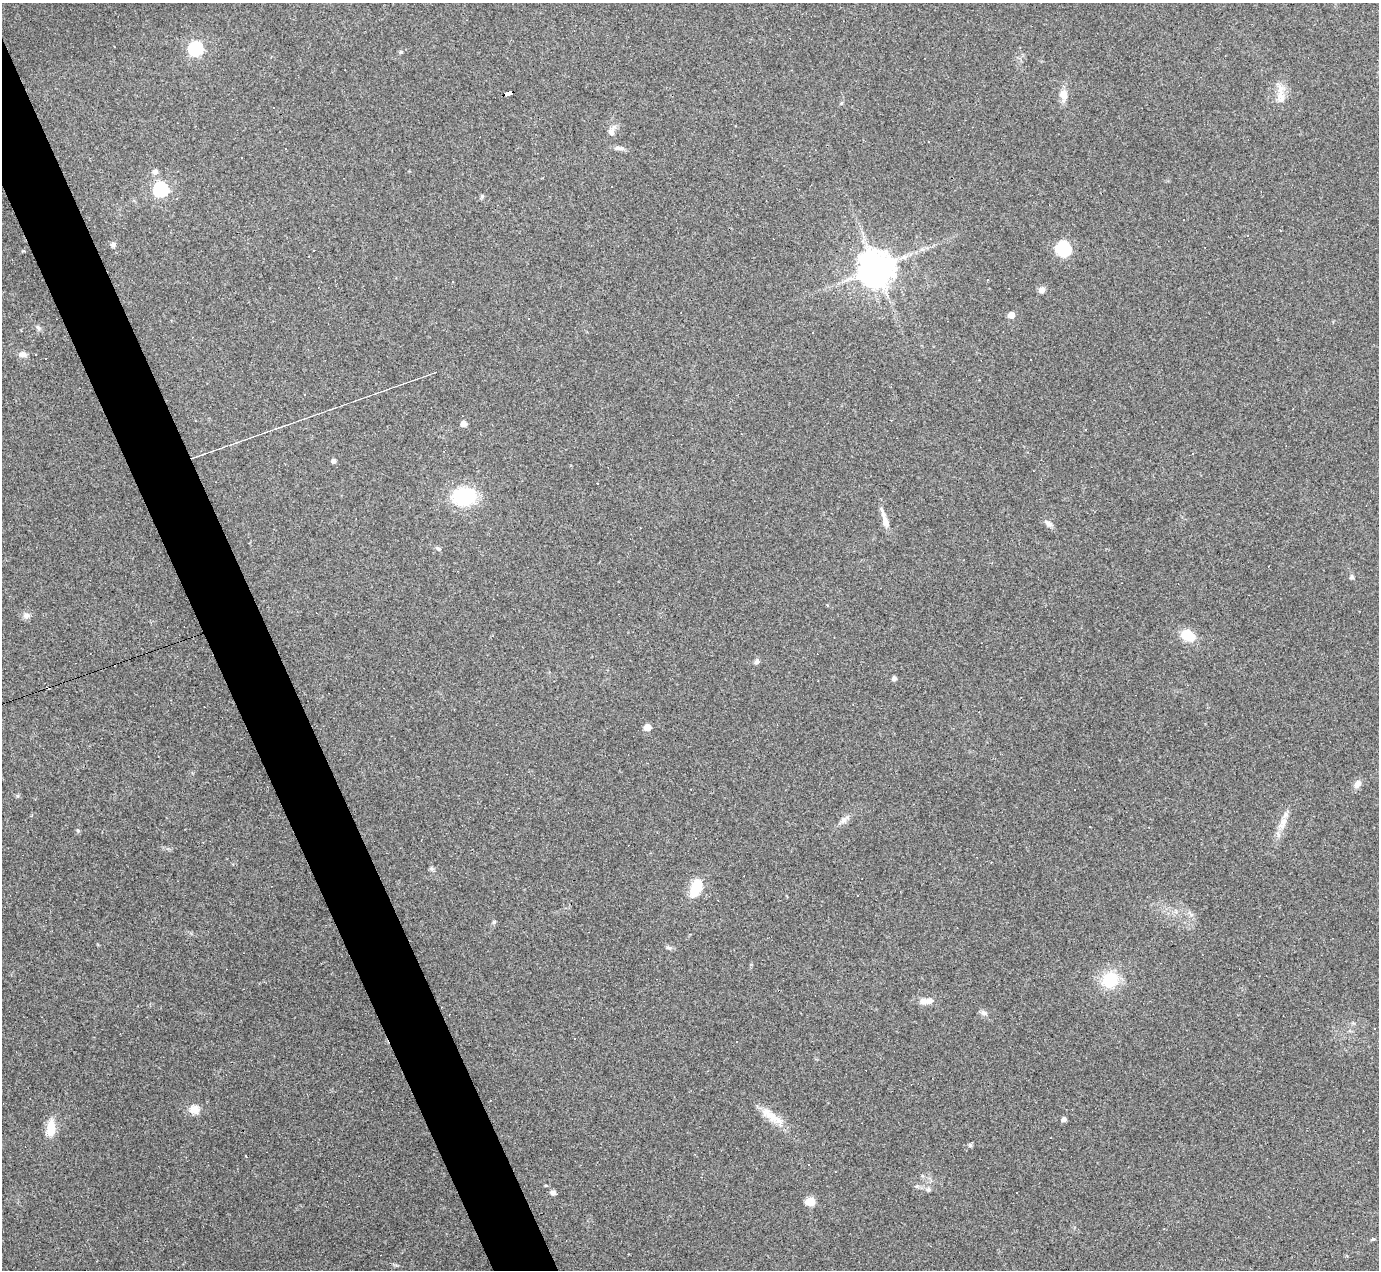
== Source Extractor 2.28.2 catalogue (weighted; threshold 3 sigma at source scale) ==
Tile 11 of 4 x 4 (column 3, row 3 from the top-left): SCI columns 2755-4131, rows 1545-2812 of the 5508 x 5495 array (HDU 1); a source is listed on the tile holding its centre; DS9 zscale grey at full resolution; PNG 1381 x 1272 px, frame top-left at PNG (2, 3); no overlay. Shown black and unused: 4% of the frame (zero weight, under 3 of 4 exposures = <1% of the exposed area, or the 3 px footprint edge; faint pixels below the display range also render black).
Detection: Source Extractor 2.28.2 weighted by HDU 2 'WHT'; one run over the whole footprint, this tile lists its part. Background 0.232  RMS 0.0082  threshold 0.0367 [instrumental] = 3 sigma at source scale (4.5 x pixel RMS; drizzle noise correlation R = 1.50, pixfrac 1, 0.05/0.05 arcsec/px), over >= 5 px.
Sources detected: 84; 29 cosmic-ray / hot-pixel residue — not listed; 1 inside a brighter listed object's ellipse — not listed separately; the other 54 listed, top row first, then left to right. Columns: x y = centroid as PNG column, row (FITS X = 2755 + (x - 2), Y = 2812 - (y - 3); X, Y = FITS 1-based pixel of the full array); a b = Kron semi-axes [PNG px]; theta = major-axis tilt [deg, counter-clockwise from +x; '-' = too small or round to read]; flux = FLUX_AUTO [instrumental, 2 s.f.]
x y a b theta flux
195 49 7 6 - 150
401 52 5 4 - 1.3
508 93 8 4 16 200
1063 94 11 10 - 7
1281 98 16 11 -73 8.9
611 132 12 8 81 4.1
619 148 15 5 -5 3.2
155 171 6 6 - 3.3
612 186 3 2 - 1.1
161 189 7 6 - 170
113 244 7 6 - 2.1
1063 248 14 12 -45 36
876 268 11 11 - 1600
988 280 3 2 - 1.1
1042 290 8 7 - 3.5
1011 315 5 5 - 8.3
528 318 3 2 - 0.87
38 328 9 5 -46 2.1
813 332 3 3 - 1.3
23 354 11 7 -5 3.5
463 424 5 5 - 6.6
1086 429 2 2 - 0.77
333 461 5 4 - 3.1
464 496 23 17 7 52
885 519 28 7 -74 7.5
1049 523 12 6 -31 3.1
438 549 7 5 -37 1.6
1352 577 6 5 - 1.5
27 615 9 7 25 3.2
1188 635 17 12 -23 16
757 661 7 6 - 2.3
894 678 4 4 - 2.8
647 727 5 5 - 9.9
1357 784 11 8 60 4.6
31 816 4 3 - 0.59
844 820 11 7 52 3.8
1283 822 14 9 67 7.1
78 831 5 5 - 1.1
696 888 23 11 68 20
494 922 6 5 - 1.2
669 948 8 5 -18 1.9
1110 980 19 16 28 29
929 1001 10 8 9 5.1
984 1013 9 6 -32 2.6
194 1109 13 10 -2 8.1
771 1116 36 10 -35 15
1064 1119 5 4 - 3.3
51 1128 20 10 87 15
970 1145 6 5 - 1.2
245 1156 3 3 - 4.1
928 1189 7 6 - 2.2
553 1193 7 5 -13 2.8
810 1201 6 5 - 29
1373 1239 6 4 2 1.5
Overlapping masked pixels (flux is a lower limit): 1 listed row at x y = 508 93
Unlisted compact peaks at least as high as the median listed source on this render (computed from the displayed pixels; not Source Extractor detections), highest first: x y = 482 196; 17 796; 1191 915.